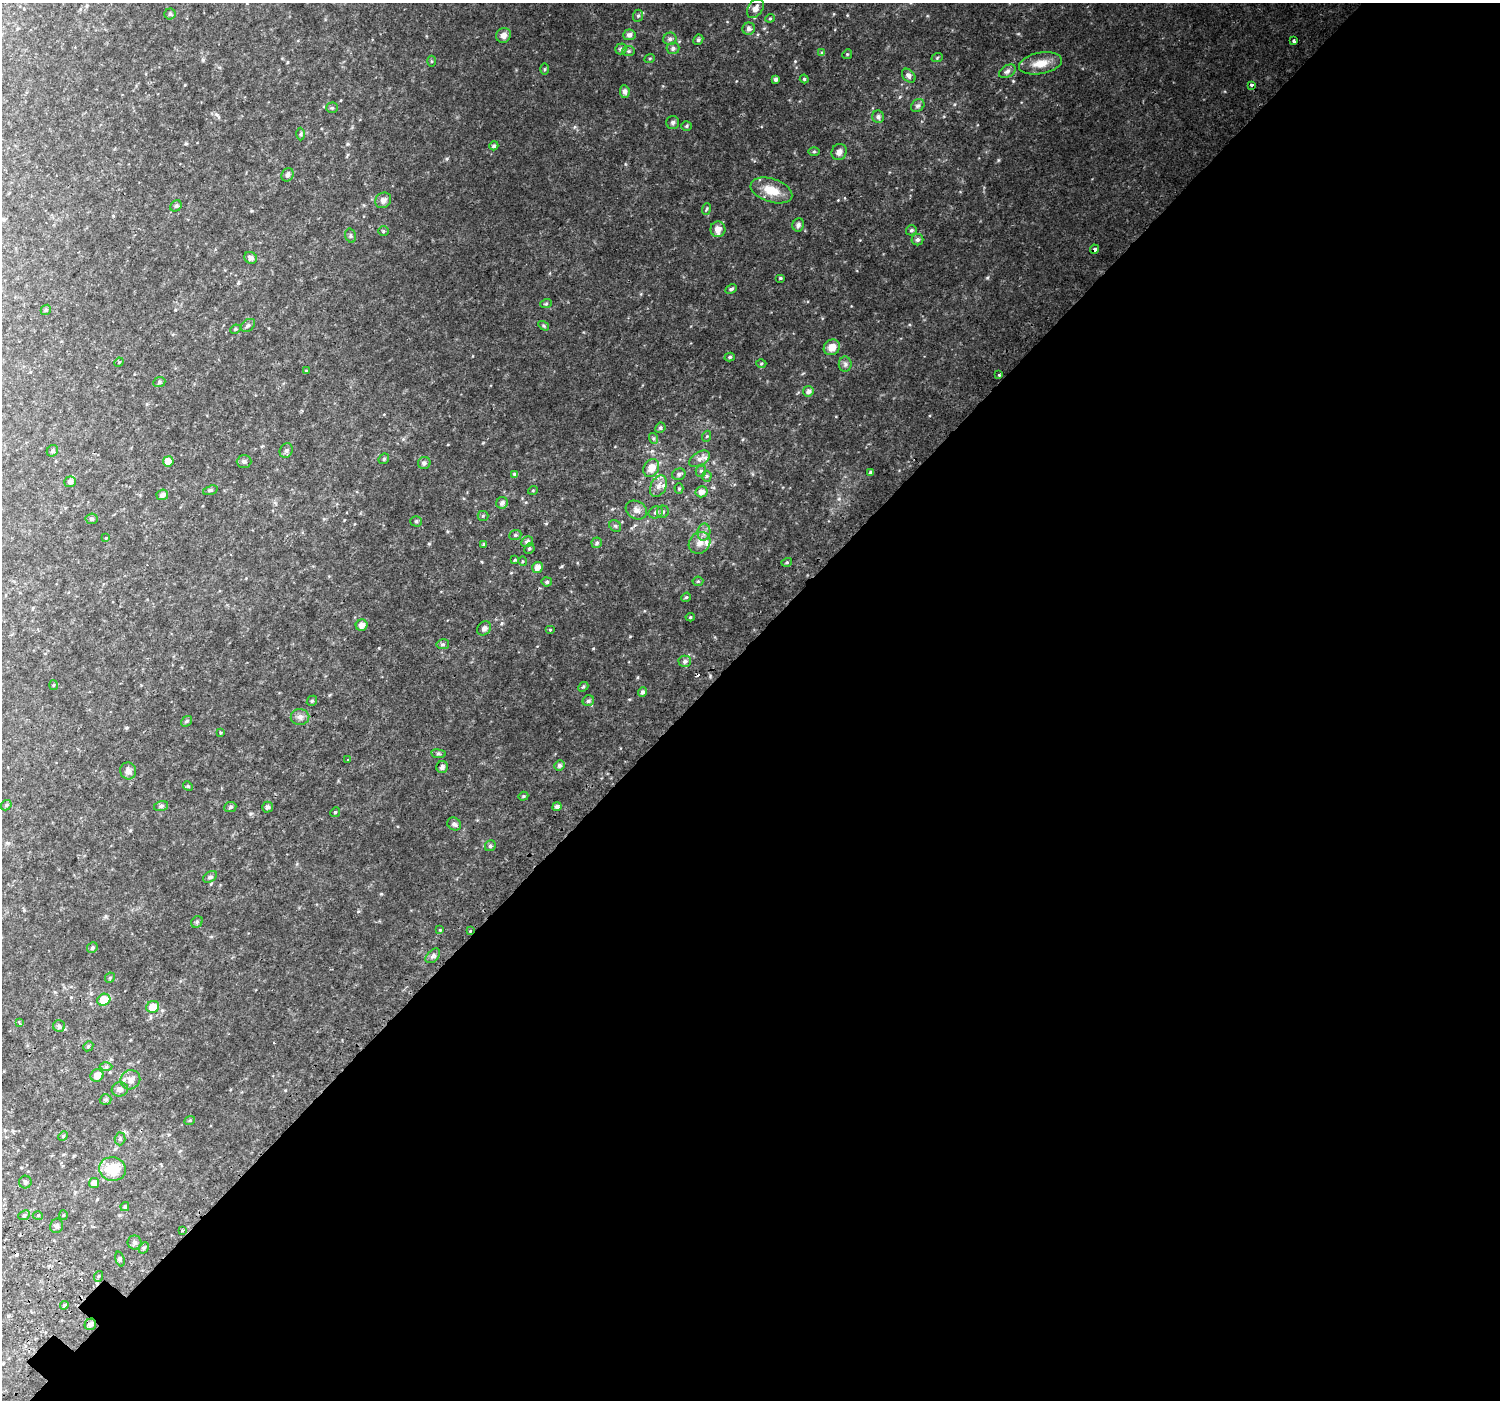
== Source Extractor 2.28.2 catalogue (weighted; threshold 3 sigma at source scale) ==
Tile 12 of 4 x 4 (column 4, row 3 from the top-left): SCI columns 4543-6040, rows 1696-3093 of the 6103 x 6117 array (HDU 1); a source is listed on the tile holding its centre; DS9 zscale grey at full resolution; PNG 1502 x 1402 px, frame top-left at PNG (2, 3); each listed source drawn as its Kron ellipse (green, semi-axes under 4 px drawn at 4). Shown black and unused: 54% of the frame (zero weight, under 2 of 3 exposures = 3% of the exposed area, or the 3 px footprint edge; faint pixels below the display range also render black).
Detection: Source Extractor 2.28.2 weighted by HDU 2 'WHT'; one run over the whole footprint, this tile lists its part. Background 0.0531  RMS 0.0087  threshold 0.0389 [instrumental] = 3 sigma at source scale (4.5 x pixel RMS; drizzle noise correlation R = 1.50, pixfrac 1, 0.0396/0.0396 arcsec/px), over >= 5 px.
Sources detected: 181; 2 cosmic-ray / hot-pixel residue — neither listed nor drawn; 5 inside a brighter listed object's ellipse — not listed separately; the other 174 listed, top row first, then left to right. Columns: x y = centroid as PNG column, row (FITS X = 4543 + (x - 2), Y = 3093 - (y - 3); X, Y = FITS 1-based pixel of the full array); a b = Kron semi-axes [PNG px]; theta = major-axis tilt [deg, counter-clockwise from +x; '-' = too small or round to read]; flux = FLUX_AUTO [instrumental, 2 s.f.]
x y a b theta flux
755 8 11 7 56 4.6
170 14 5 5 - 1.2
638 16 6 5 - 1.3
770 18 4 4 - 0.85
749 29 6 6 - 2.5
504 35 8 7 - 4.2
629 35 6 5 - 3
670 39 7 6 - 2.5
698 40 5 4 - 1.6
1294 40 4 3 - 2
673 48 6 5 - 2.1
621 49 6 5 - 1.9
629 51 6 5 - 1.2
822 53 4 4 - 1.5
847 54 5 4 - 0.9
650 58 5 3 - 0.82
937 58 6 3 20 0.78
431 61 5 3 - 0.79
1040 63 22 10 11 11
545 69 5 3 - 0.82
1007 71 9 6 32 2.2
909 76 8 5 -48 2.6
776 79 4 4 - 2.3
804 79 4 4 - 1.1
1252 85 3 3 - 3.1
625 92 6 5 - 2.2
918 106 7 5 41 1.9
332 108 6 5 - 1.1
878 117 6 6 - 2.5
673 122 6 6 - 1.8
686 126 5 5 - 1
301 134 6 4 89 1.1
494 146 5 4 - 1.6
814 151 6 4 1 0.97
839 152 8 7 - 3.8
288 175 7 6 - 1.8
771 190 21 11 -19 15
383 200 8 7 - 3.2
176 206 6 5 - 1.3
706 209 6 3 70 0.9
798 225 7 6 - 2.3
718 229 8 7 - 5.2
911 230 5 5 - 1.3
383 231 5 4 - 1.1
351 236 7 5 -74 1.3
918 240 6 5 - 2
1094 249 4 4 - 2.2
251 258 6 5 - 2.6
780 278 5 4 - 1
731 289 6 4 26 1.6
546 304 6 3 19 1
46 310 5 4 - 1.1
248 325 8 5 38 1.8
544 326 6 3 -32 0.98
235 329 5 4 - 1
832 347 8 7 - 7.6
730 357 5 4 - 1.4
119 362 5 4 - 0.75
761 363 5 3 - 0.74
845 364 8 6 -90 2.1
306 371 4 4 - 0.63
999 375 3 3 - 1.2
159 382 6 5 - 1.3
808 391 5 5 - 2.7
660 428 5 5 - 1.6
707 436 5 3 - 0.85
653 438 5 4 - 1.2
52 451 6 5 - 1.6
286 451 8 6 59 2
384 459 6 4 46 1
699 459 11 7 30 4.1
168 461 5 5 - 7.1
244 461 7 6 - 1.9
424 463 6 6 - 2.2
651 468 9 7 61 7.9
701 471 6 5 - 1.5
871 472 4 3 - 1.3
515 474 4 4 - 1.8
679 474 7 5 18 1.9
707 476 5 5 - 1.2
70 482 6 5 - 2.1
658 486 11 7 63 4
679 489 5 4 - 1
210 490 7 4 18 1.3
533 490 5 3 - 0.66
701 492 6 5 - 4.4
162 495 6 5 - 2.9
502 503 6 5 - 2.6
636 510 11 8 -30 3.8
656 512 7 6 - 2.1
663 512 6 6 - 1.7
483 516 5 5 - 0.94
92 519 6 5 - 1.6
416 521 5 5 - 1
615 526 6 5 - 1.3
704 532 8 6 80 2.8
515 535 6 5 - 1.1
106 538 4 4 - 0.5
527 542 6 5 - 2.2
597 543 5 5 - 1.5
700 543 11 10 - 5.5
484 544 4 3 - 1
529 549 5 5 - 1.2
515 560 4 4 - 0.81
522 561 5 3 - 0.8
787 562 5 4 - 0.93
537 567 5 5 - 4.6
698 581 5 5 - 1
547 582 5 4 - 1.5
686 597 5 4 - 0.88
690 617 4 4 - 1.1
362 625 6 5 - 4
484 628 8 6 48 2.4
550 630 5 3 - 0.74
443 644 6 5 - 1.5
685 661 6 6 - 2.4
53 685 5 3 - 0.65
583 687 5 4 - 1
642 692 5 4 - 1.9
312 701 5 5 - 1
588 701 6 5 - 1.6
300 717 9 8 - 2.9
186 721 6 4 38 1.5
221 733 3 2 - 1
438 754 7 4 -8 1.1
347 760 3 2 - 0.76
559 765 5 5 - 1.9
442 767 6 5 - 1.9
128 771 8 8 - 3.2
188 786 5 4 - 0.82
523 796 5 4 - 1
6 805 6 4 49 1.1
161 806 7 4 14 1.7
230 807 6 5 - 1.3
268 807 5 5 - 2.2
557 807 5 4 - 3
335 812 5 4 - 0.98
454 824 7 6 - 2.6
490 846 6 5 - 1.6
210 877 7 5 32 1.6
197 922 6 5 - 1.2
440 930 4 4 - 0.72
470 931 3 2 - 1.7
92 948 5 5 - 1.6
433 956 9 5 44 2.5
110 978 5 4 - 0.93
104 1000 7 5 31 15
153 1007 6 6 - 13
20 1023 3 3 - 2.8
59 1026 6 6 - 1.4
88 1046 5 4 - 1
106 1067 6 4 1 1.4
97 1075 7 6 - 6.1
130 1080 10 9 - 4.2
120 1089 8 7 - 2.7
106 1100 6 5 - 1.6
190 1120 5 3 - 0.76
63 1136 5 4 - 0.99
120 1139 6 5 - 1.4
112 1169 13 12 - 20
25 1182 6 6 - 1.4
94 1183 5 5 - 4.1
125 1207 4 4 - 1.2
24 1215 6 4 25 1.3
38 1215 5 3 - 0.7
63 1215 5 3 - 0.71
57 1226 7 6 - 2.1
182 1230 2 2 - 0.8
135 1242 7 7 - 1.8
144 1248 6 4 61 1.2
120 1259 7 4 -73 1.2
99 1276 5 3 - 0.81
64 1305 4 4 - 1.2
90 1324 6 5 - 1.8
Overlapping masked pixels (flux is a lower limit): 3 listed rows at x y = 1094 249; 470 931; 90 1324
Unlisted compact peaks at least as high as the median listed source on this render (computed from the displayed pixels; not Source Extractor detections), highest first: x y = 987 278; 998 160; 562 566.